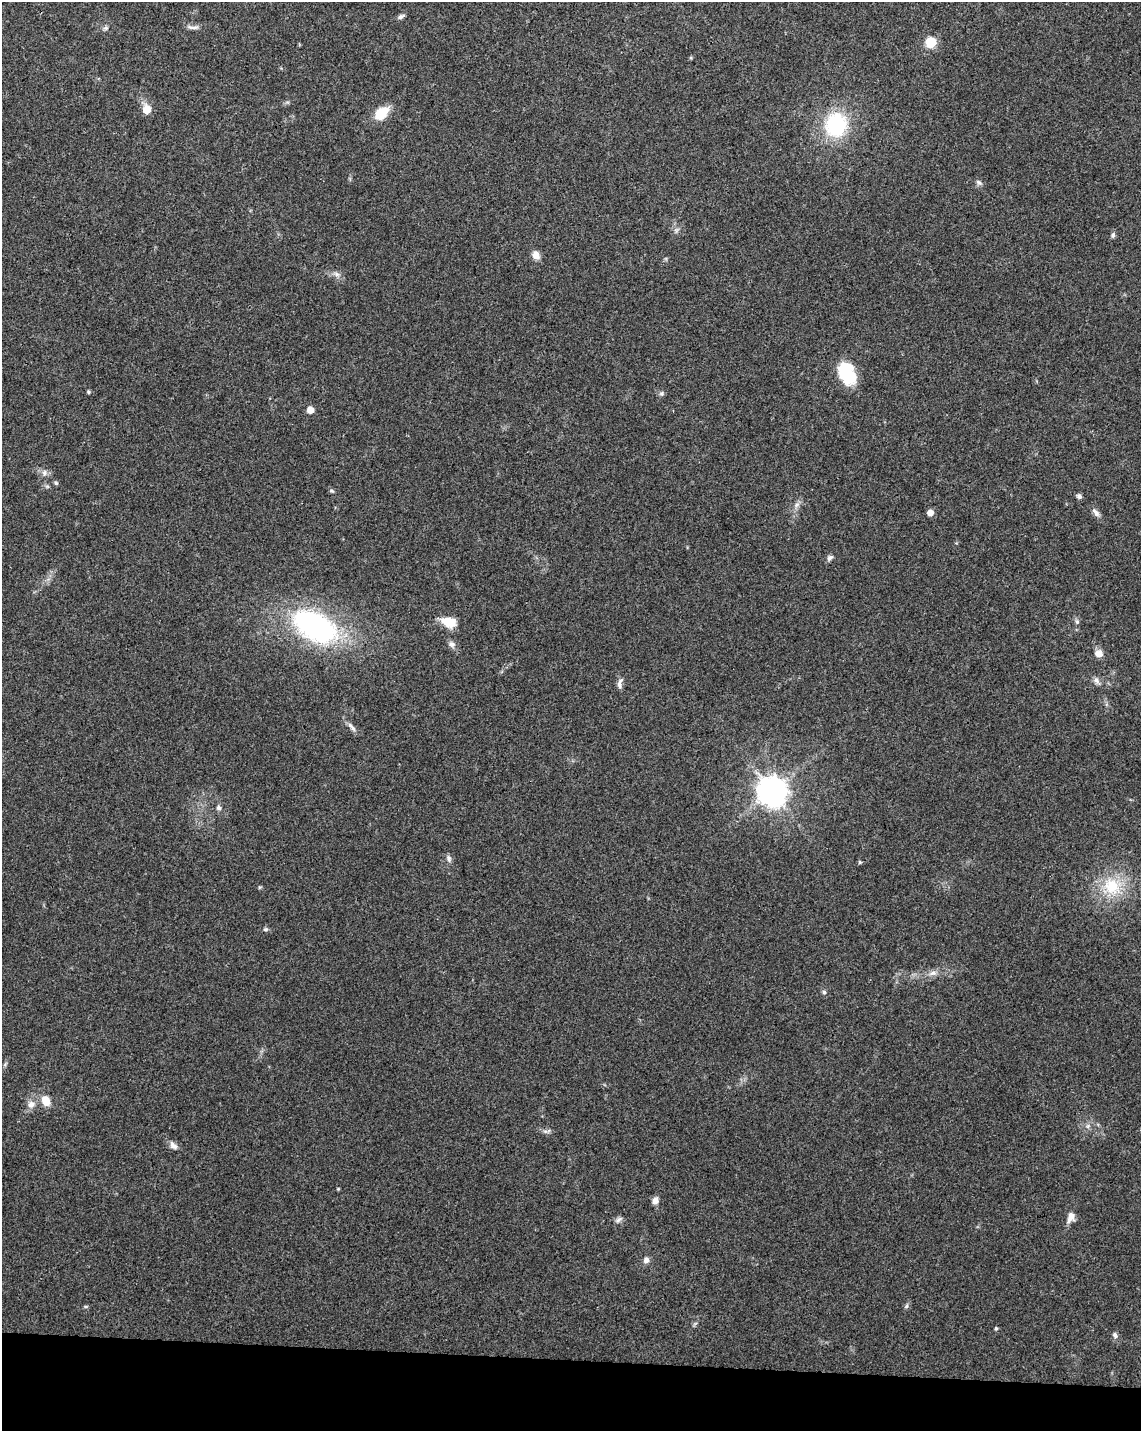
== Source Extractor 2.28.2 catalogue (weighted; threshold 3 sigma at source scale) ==
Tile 11 of 4 x 3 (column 3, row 3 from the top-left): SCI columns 2280-3418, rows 229-1657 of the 4568 x 4800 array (HDU 1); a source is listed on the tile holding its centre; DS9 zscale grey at full resolution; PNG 1143 x 1433 px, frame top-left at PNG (2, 2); no overlay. Shown black and unused: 5% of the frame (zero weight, under 3 of 4 exposures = <1% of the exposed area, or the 3 px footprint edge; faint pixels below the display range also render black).
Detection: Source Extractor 2.28.2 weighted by HDU 2 'WHT'; one run over the whole footprint, this tile lists its part. Background 0.0473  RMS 0.0036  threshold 0.0163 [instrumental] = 3 sigma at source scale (4.5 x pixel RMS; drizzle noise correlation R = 1.50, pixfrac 1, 0.0396/0.0396 arcsec/px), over >= 5 px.
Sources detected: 58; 1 inside a brighter object's white glare — not listed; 1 inside a brighter listed object's ellipse — not listed separately; the other 56 listed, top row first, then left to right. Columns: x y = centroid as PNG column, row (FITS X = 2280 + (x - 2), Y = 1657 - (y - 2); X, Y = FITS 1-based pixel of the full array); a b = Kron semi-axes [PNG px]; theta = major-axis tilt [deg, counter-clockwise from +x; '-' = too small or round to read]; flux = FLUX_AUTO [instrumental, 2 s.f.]
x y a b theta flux
401 16 10 5 29 0.99
192 27 17 4 -6 1.4
106 28 6 5 - 0.75
931 43 6 6 - 28
691 58 5 4 - 0.41
146 109 7 6 - 5.9
381 113 18 11 44 7.6
836 125 27 23 78 28
979 182 9 6 -50 0.95
676 230 8 5 83 0.97
1113 235 7 5 75 0.94
536 255 10 8 -62 2.5
337 274 9 6 -27 1.4
843 372 25 10 -79 10
88 392 5 4 - 0.51
662 393 7 6 - 0.77
310 410 5 5 - 4.7
44 473 9 6 81 1.3
56 483 5 5 - 0.59
47 486 6 4 -18 0.6
332 491 7 4 -27 0.54
1079 496 7 6 - 0.9
797 505 8 6 45 1.4
1096 512 12 6 -48 1.6
930 513 5 5 - 3.2
830 558 9 5 43 1.1
449 622 18 10 -14 7
1077 622 7 5 -75 0.89
315 626 48 28 -29 75
452 644 9 8 - 1.4
1099 653 11 10 - 2.4
1097 681 11 6 -54 1.5
620 683 16 6 76 1.6
350 725 12 6 -43 1.6
772 791 9 9 - 580
219 808 8 6 -56 1.1
449 858 10 6 -71 1.1
860 862 5 4 - 0.46
1112 886 29 23 -44 15
265 929 7 5 2 0.71
933 973 12 6 16 1.9
824 992 5 5 - 0.75
46 1101 11 8 -62 5
31 1104 10 9 - 2.5
1088 1126 6 6 - 0.96
545 1131 7 4 -18 0.76
173 1145 13 8 -44 1.8
338 1189 4 4 - 0.36
655 1201 8 6 78 2.1
1071 1217 14 8 70 2.8
618 1220 11 6 34 1.2
646 1260 7 7 - 1.7
86 1306 6 4 18 0.45
906 1306 6 5 - 0.7
996 1328 4 4 - 0.53
1115 1335 8 6 -60 1.1